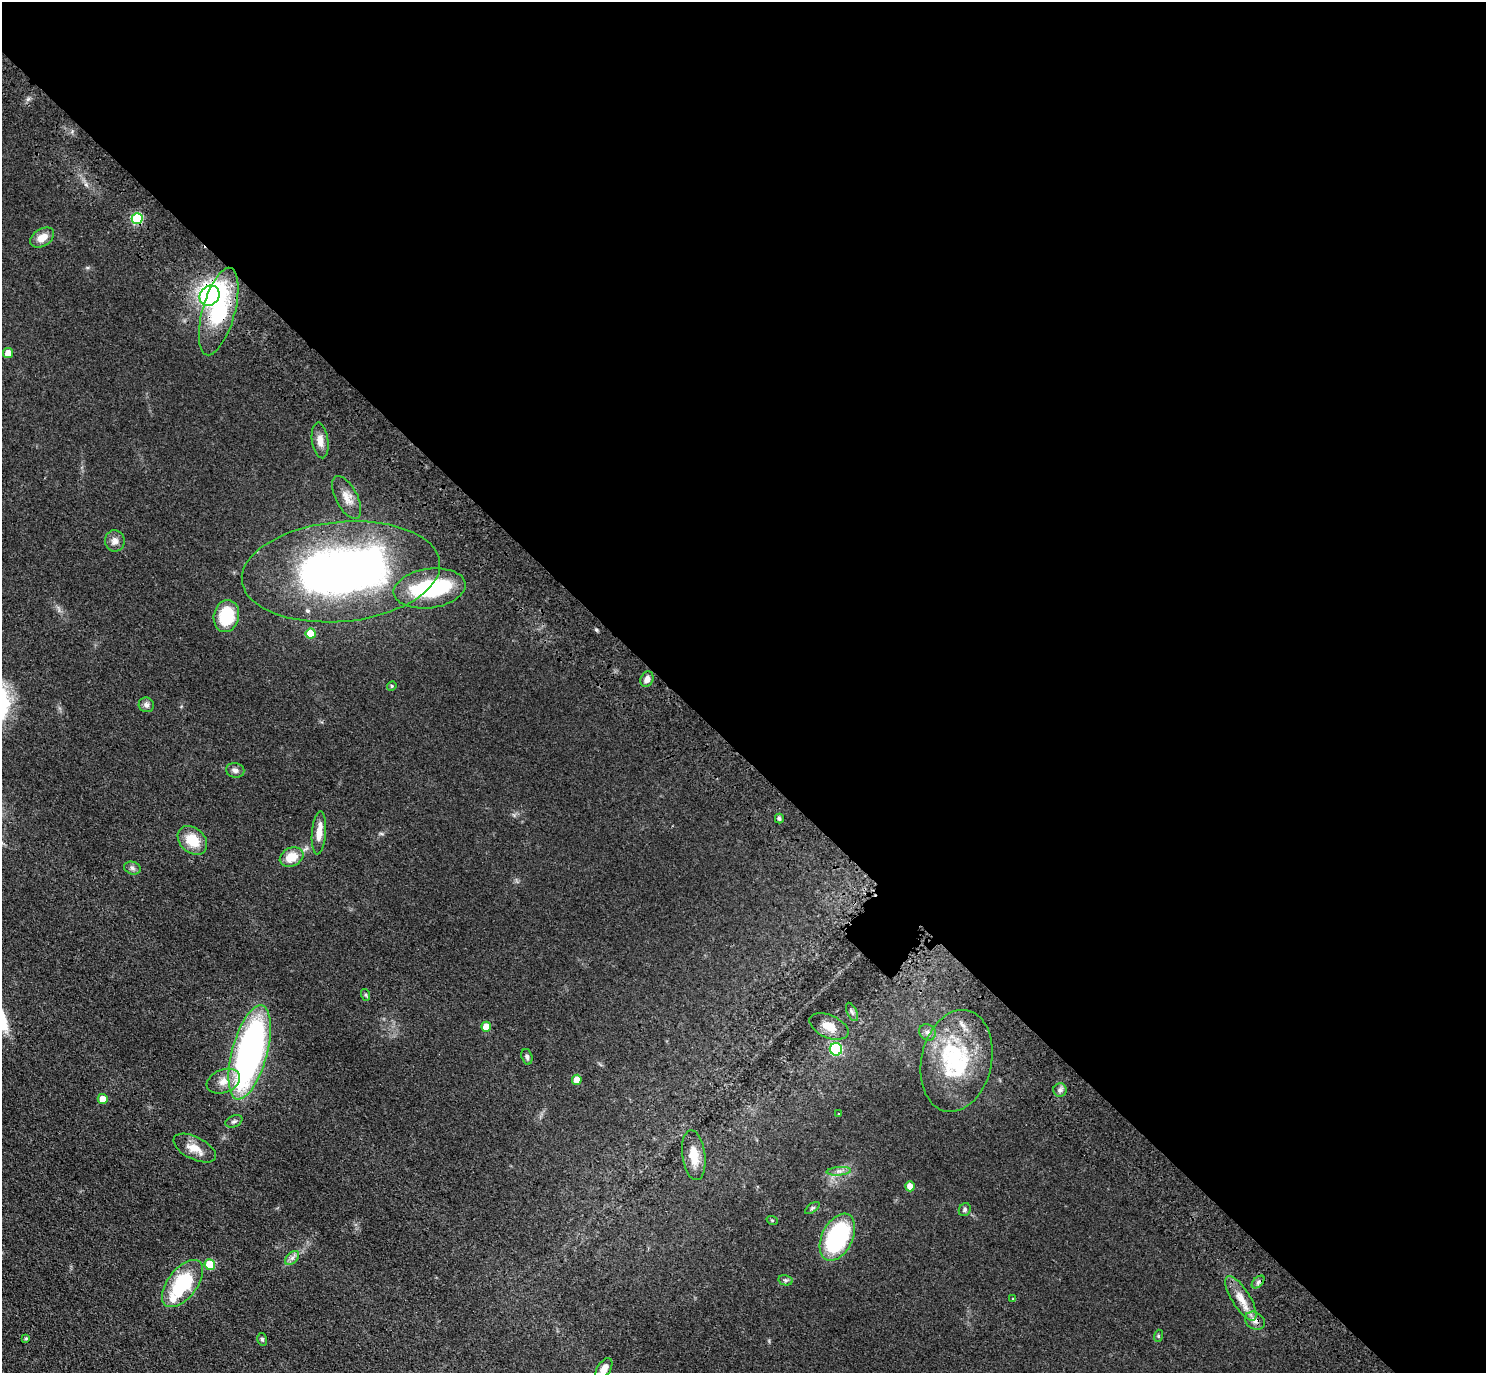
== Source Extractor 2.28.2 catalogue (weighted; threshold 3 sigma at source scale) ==
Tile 8 of 4 x 4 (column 4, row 2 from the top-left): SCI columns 4544-6027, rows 3129-4499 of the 6118 x 6118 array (HDU 1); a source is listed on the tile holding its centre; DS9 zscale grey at full resolution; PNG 1488 x 1375 px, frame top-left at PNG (2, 2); each listed source drawn as its Kron ellipse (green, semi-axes under 4 px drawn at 4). Shown black and unused: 55% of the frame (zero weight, under 3 of 4 exposures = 6% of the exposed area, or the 3 px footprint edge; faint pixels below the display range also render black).
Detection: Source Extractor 2.28.2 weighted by HDU 2 'WHT'; one run over the whole footprint, this tile lists its part. Background 0.0402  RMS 0.006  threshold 0.0268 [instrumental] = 3 sigma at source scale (4.5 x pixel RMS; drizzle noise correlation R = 1.50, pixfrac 1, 0.05/0.05 arcsec/px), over >= 5 px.
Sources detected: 61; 2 inside a brighter object's white glare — neither listed nor drawn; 3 inside a brighter listed object's ellipse — not listed separately; the other 56 listed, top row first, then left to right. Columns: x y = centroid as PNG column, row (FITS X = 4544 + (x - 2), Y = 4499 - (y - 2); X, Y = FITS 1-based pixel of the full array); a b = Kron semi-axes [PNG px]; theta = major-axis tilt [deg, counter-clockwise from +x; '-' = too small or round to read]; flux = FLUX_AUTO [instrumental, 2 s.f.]
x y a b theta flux
137 218 5 5 - 43
42 237 13 8 32 6.5
209 296 11 9 49 150
219 312 45 16 74 46
8 353 5 5 - 6.8
320 440 18 8 -83 4.9
347 497 23 11 -62 6.1
115 541 10 9 - 3.4
341 572 99 50 5 300
430 588 36 19 8 49
226 616 16 12 77 27
311 634 5 5 - 14
647 679 8 6 64 3.5
392 686 5 4 - 0.8
146 705 8 7 - 2.2
235 770 9 7 -11 2.3
779 819 5 4 - 1.2
319 833 21 7 85 6.4
192 840 16 12 -43 14
292 857 12 9 24 10
132 868 8 6 -18 1.7
366 995 6 4 -72 0.76
852 1012 10 5 -65 1.6
829 1026 21 11 -23 7.9
486 1027 5 5 - 7.8
927 1032 9 7 -40 2.1
836 1049 6 6 - 50
250 1052 48 17 75 210
527 1057 8 5 -73 1.4
956 1061 51 35 77 53
577 1080 5 5 - 7.6
223 1081 17 11 22 6.6
1060 1090 6 6 - 1.8
103 1099 5 5 - 6.7
839 1114 3 3 - 0.98
234 1121 9 5 21 1.5
195 1148 23 11 -26 7.7
694 1155 25 11 -82 10
839 1171 12 3 4 1.9
910 1186 5 5 - 5
812 1208 8 4 36 1
965 1210 7 5 59 1.3
772 1220 6 3 -18 0.62
837 1237 25 15 63 65
292 1258 8 5 45 2
210 1265 5 5 - 20
785 1280 7 5 -11 1.2
1258 1282 7 4 46 1.6
183 1283 28 14 52 41
1241 1298 25 9 -58 8.5
1013 1299 4 4 - 0.6
1255 1321 11 8 -34 3.3
1158 1336 6 4 72 0.7
26 1338 4 3 - 0.78
262 1339 6 5 - 0.99
604 1369 11 6 56 4.9
Overlapping masked pixels (flux is a lower limit): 4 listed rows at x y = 209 296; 219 312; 956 1061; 1255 1321
Isophote crosses this tile's border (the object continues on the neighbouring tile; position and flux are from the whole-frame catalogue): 1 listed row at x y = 604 1369